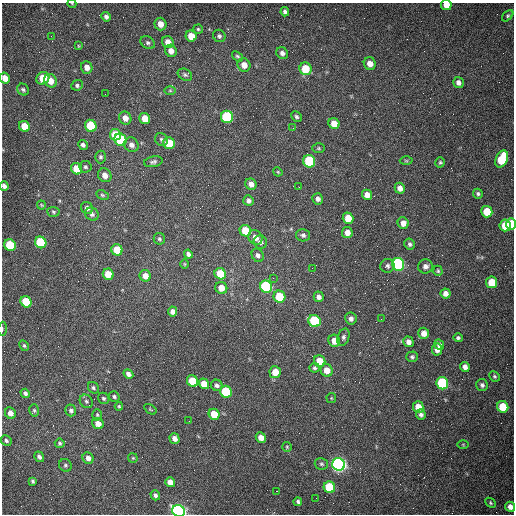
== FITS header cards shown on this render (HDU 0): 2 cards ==
NAXIS1  =                  512 /fastest changing axis
NAXIS2  =                  512 /next to fastest changing axis

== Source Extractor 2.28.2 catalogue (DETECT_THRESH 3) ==
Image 512 x 512 px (HDU 0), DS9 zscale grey, 1 PNG px = 1 image px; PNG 516 x 516 px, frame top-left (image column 1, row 512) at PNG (2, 3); each listed source drawn as its Kron ellipse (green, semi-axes under 4 px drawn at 4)
Background 1490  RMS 22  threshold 66.8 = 3 sigma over >= 5 px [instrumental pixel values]
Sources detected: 168; all 168 listed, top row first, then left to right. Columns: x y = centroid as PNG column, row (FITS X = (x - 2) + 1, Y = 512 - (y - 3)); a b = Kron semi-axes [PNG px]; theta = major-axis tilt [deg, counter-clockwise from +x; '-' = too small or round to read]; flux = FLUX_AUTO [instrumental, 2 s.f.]
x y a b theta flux
72 4 4 3 - 1000
446 5 5 5 - 17000
285 12 5 4 - 3800
508 16 7 4 46 2500
106 17 5 4 - 4600
160 24 6 6 - 12000
198 29 5 4 - 2100
51 36 3 2 - 1400
191 36 5 5 - 22000
219 36 6 6 - 3500
168 42 6 5 - 14000
148 43 8 6 -32 3600
78 46 4 3 - 1300
171 51 6 5 - 10000
282 53 6 5 - 5800
238 56 6 4 -38 2800
370 63 6 6 - 12000
244 65 7 6 - 13000
87 67 6 5 - 8600
305 69 6 6 - 40000
185 75 7 5 -28 3300
5 78 5 5 - 14000
43 78 7 6 - 35000
50 81 7 6 - 15000
458 83 5 5 - 6600
77 85 6 5 - 3300
23 90 6 5 - 2900
170 91 6 4 -1 2000
105 94 2 2 - 530
227 117 6 6 - 150000
296 117 6 5 - 3000
125 118 6 6 - 11000
145 118 6 5 - 22000
334 124 6 5 - 20000
24 126 6 5 - 31000
91 126 6 5 - 66000
293 128 2 2 - 790
115 135 5 5 - 45000
161 139 7 6 - 3500
120 140 6 5 - 110000
169 143 6 5 - 50000
83 145 5 4 - 4300
131 145 7 6 - 7200
319 148 6 5 - 2100
100 157 6 5 - 3100
502 159 9 6 67 68000
309 161 6 6 - 110000
406 161 6 4 -1 1900
153 162 9 5 11 3800
440 162 5 5 - 2300
85 167 6 5 - 2900
77 169 6 5 - 33000
278 172 5 3 - 1500
105 175 7 6 - 10000
251 184 6 5 - 8800
4 186 5 4 - 5100
299 187 3 2 - 1200
400 188 5 5 - 8800
478 194 5 4 - 3100
102 195 6 4 -27 2300
367 195 5 5 - 11000
318 199 6 5 - 5600
248 200 5 5 - 5300
41 205 4 4 - 1600
87 208 6 5 - 5900
53 212 6 5 - 2500
487 212 6 5 - 39000
92 214 7 6 - 4600
348 218 6 5 - 25000
403 223 6 5 - 11000
511 224 6 4 -87 45000
505 225 6 5 - 41000
245 231 6 5 - 42000
347 233 5 5 - 11000
303 235 7 6 - 4300
255 237 8 6 -49 12000
159 239 6 5 - 3000
41 242 6 5 - 99000
260 242 7 6 - 6000
410 244 5 5 - 3800
10 245 6 5 - 85000
117 250 6 5 - 36000
188 254 5 4 - 4500
258 255 7 5 -61 4700
185 264 5 3 - 1300
398 264 6 6 - 280000
387 266 7 7 - 4300
425 266 7 7 - 6800
312 268 2 2 - 800
438 271 5 4 - 2200
108 274 6 5 - 32000
220 274 6 5 - 41000
145 276 6 5 - 12000
273 278 2 2 - 780
492 282 6 5 - 43000
266 287 6 6 - 200000
221 288 6 6 - 17000
445 293 5 5 - 8300
279 297 6 6 - 51000
319 297 5 5 - 6100
26 302 6 5 - 54000
173 311 5 4 - 7200
351 319 6 5 - 5200
381 319 2 2 - 870
314 321 6 5 - 110000
2 329 7 3 87 2100
424 333 5 5 - 11000
343 337 9 6 71 4100
458 338 4 4 - 2700
334 341 6 6 - 15000
408 342 5 5 - 7900
439 345 5 4 - 4600
24 346 6 4 -62 2100
437 349 6 5 - 7600
412 357 6 5 - 2900
320 361 6 5 - 26000
465 367 5 4 - 7100
314 368 5 5 - 2800
327 370 6 6 - 17000
275 372 6 6 - 22000
128 374 5 4 - 6100
494 376 5 5 - 2500
192 381 6 5 - 49000
442 383 6 6 - 170000
204 384 5 5 - 17000
217 385 6 5 - 4400
482 385 6 6 - 4000
93 388 6 5 - 2800
226 392 6 5 - 98000
25 393 5 4 - 3700
114 397 5 5 - 2600
104 398 6 5 - 2600
331 398 5 4 - 1600
86 401 7 6 - 3100
119 406 4 3 - 1800
418 407 6 5 - 20000
503 407 6 5 - 49000
150 409 7 3 -35 1500
34 410 6 4 -74 2400
71 410 6 5 - 4300
10 413 6 5 - 11000
214 414 6 5 - 27000
421 414 5 5 - 4300
97 415 6 4 -87 2100
189 421 2 2 - 670
98 424 6 5 - 13000
174 438 5 5 - 8300
261 438 5 4 - 13000
6 441 6 5 - 3100
60 443 5 4 - 2500
463 444 5 3 - 1400
287 447 5 5 - 1900
39 457 5 4 - 4300
88 458 6 5 - 8200
133 458 5 4 - 1900
321 464 7 6 - 2900
339 464 6 6 - 720000
65 465 6 6 - 2800
32 481 4 3 - 2300
170 482 5 4 - 13000
329 487 6 5 - 91000
277 491 2 2 - 1100
155 495 5 4 - 4300
316 498 2 2 - 3400
298 502 4 4 - 2900
490 503 6 4 -44 2100
510 507 5 4 - 8200
179 511 6 5 - 580000
At the frame edge (FLAGS 8, measured only in part): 8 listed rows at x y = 72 4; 446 5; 5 78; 4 186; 511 224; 2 329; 510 507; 179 511